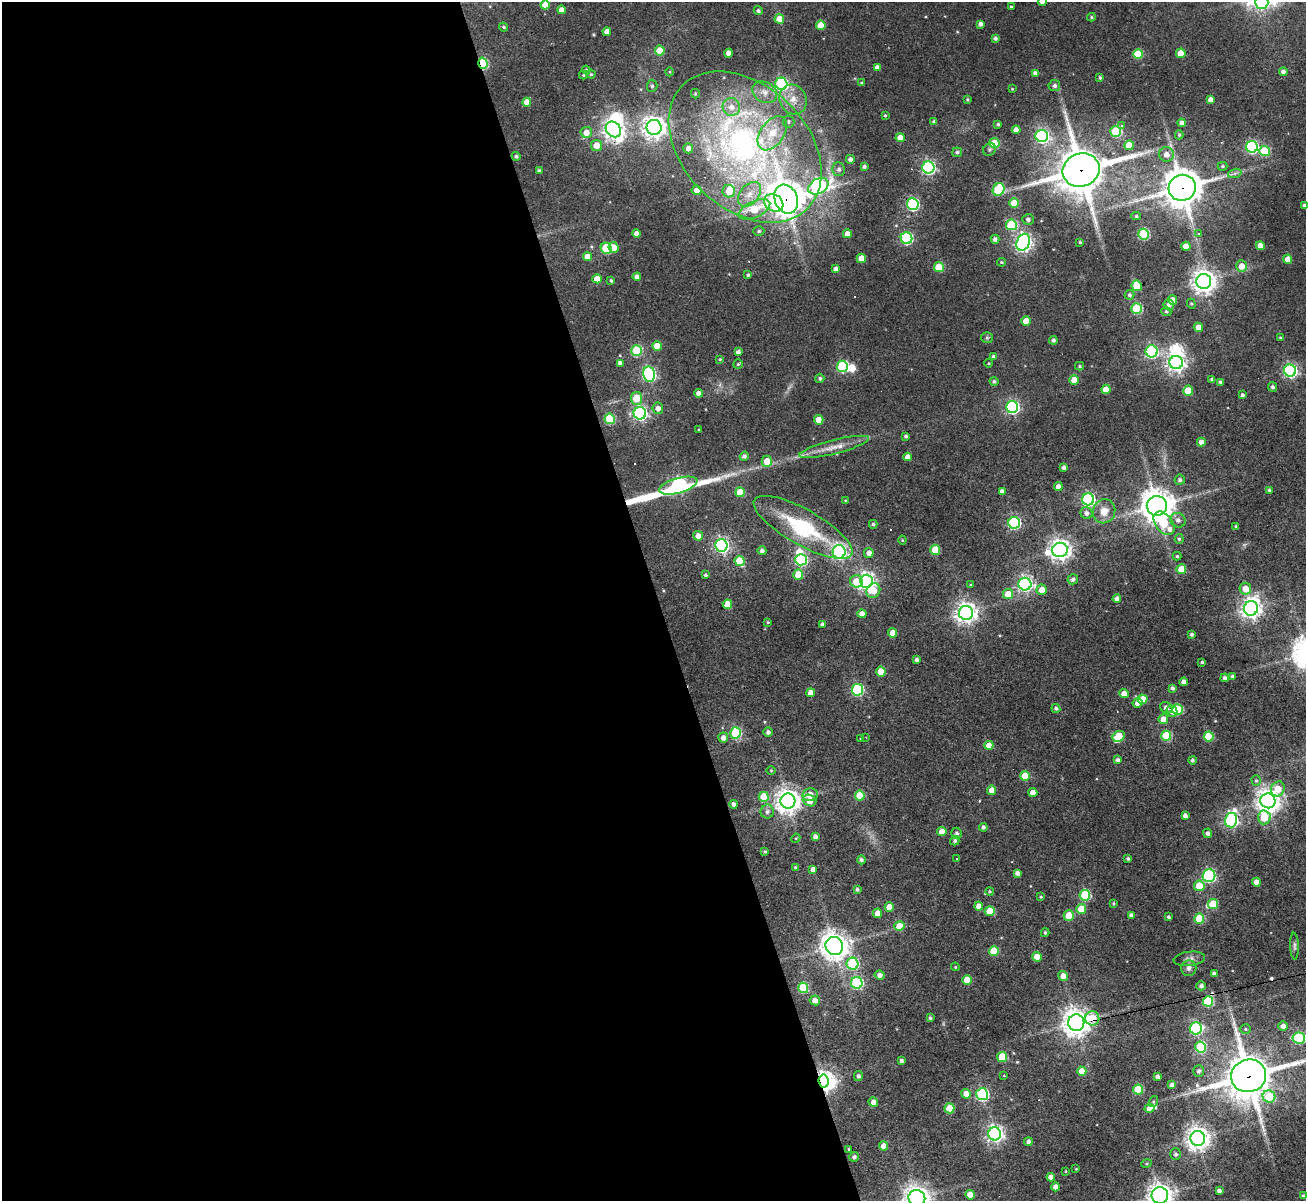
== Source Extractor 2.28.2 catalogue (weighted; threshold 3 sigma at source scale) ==
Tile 9 of 4 x 4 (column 1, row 3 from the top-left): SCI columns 1-1304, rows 1462-2660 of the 5216 x 5200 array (HDU 1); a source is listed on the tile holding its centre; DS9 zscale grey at full resolution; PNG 1308 x 1203 px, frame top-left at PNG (2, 2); each listed source drawn as its Kron ellipse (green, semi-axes under 4 px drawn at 4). Shown black and unused: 50% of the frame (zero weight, under 3 of 4 exposures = <1% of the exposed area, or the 3 px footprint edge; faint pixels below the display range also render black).
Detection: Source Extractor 2.28.2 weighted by HDU 2 'WHT'; one run over the whole footprint, this tile lists its part. Background 0.0707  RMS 0.0062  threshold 0.0277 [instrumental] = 3 sigma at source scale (4.5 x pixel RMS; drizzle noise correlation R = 1.50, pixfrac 1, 0.05/0.05 arcsec/px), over >= 5 px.
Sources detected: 363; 6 inside a brighter object's white glare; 2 cosmic-ray / hot-pixel residue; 1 long thin detection or spike segment (spike, bleed or trail) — neither listed nor drawn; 3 inside a brighter listed object's ellipse — not listed separately; the other 351 listed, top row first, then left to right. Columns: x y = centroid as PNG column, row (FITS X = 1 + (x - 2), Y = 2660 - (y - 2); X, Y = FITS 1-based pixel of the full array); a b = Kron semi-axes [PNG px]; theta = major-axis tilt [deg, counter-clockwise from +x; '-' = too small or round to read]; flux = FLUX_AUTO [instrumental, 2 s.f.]
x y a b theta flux
1042 2 4 4 - 2.9
1262 2 7 6 - 43
545 5 4 4 - 7.7
1011 7 3 2 - 0.6
561 10 4 4 - 3.7
758 11 4 4 - 1.3
1091 17 4 4 - 0.77
779 19 4 4 - 8.3
980 24 4 4 - 2.4
821 25 5 4 - 12
504 27 5 3 - 0.77
607 32 4 4 - 4.5
995 38 4 4 - 1.6
660 51 5 5 - 11
729 53 4 4 - 3.6
1181 53 5 4 - 11
1138 54 5 5 - 22
483 63 6 4 -71 37
877 67 4 4 - 2.5
586 70 4 4 - 0.76
670 72 4 3 - 0.5
1283 72 4 4 - 2.4
1035 73 4 4 - 2.1
591 74 4 4 - 0.71
583 75 4 4 - 0.67
1100 77 3 3 - 0.94
861 83 4 4 - 0.61
781 84 6 6 - 92
652 86 6 5 - 1.1
1054 86 6 5 - 1.8
1012 89 3 3 - 0.5
765 92 13 10 -30 5.4
695 94 5 3 - 0.82
793 99 15 13 -64 8.9
967 99 3 3 - 0.88
1210 100 4 4 - 3.3
527 102 4 4 - 6.7
731 107 9 9 - 5.2
885 115 3 3 - 0.73
789 122 6 6 - 1.3
934 122 4 4 - 1.2
1182 123 4 4 - 2.5
998 124 3 3 - 0.97
1121 126 4 4 - 1.6
654 127 7 7 - 450
613 129 8 7 - 340
1016 130 4 4 - 4
1116 131 5 5 - 41
586 132 6 5 - 5.9
772 133 19 11 55 15
1179 135 4 4 - 0.84
1042 136 6 6 - 120
900 138 4 4 - 7.9
994 143 5 5 - 22
1129 145 5 4 - 13
596 146 5 5 - 5.9
745 147 88 62 -44 230
1252 147 6 6 - 91
688 148 5 5 - 3.9
990 149 7 6 - 1.3
1265 151 5 5 - 31
957 152 5 5 - 1.1
1166 154 7 7 - 4.5
516 156 4 4 - 1.4
850 159 4 4 - 2.2
864 166 3 3 - 1.3
1222 166 5 4 - 0.98
928 167 6 6 - 130
839 169 7 6 - 2
1081 170 19 16 20 2100
539 171 4 4 - 1.4
1235 173 7 4 18 1.4
818 186 11 7 29 150
1182 188 14 13 - 1300
999 189 6 5 - 44
697 190 5 4 - 3.5
729 191 6 6 - 8.4
749 194 14 9 50 6.7
786 199 15 11 -68 990
774 203 10 8 -31 22
1014 203 5 5 - 15
913 204 6 5 - 88
1304 205 4 3 - 1.1
754 209 17 8 25 18
1136 216 5 4 - 0.89
1028 219 6 5 - 1.7
1011 225 5 5 - 36
759 231 5 4 - 1.1
637 233 4 4 - 4.4
847 234 4 4 - 5
1144 234 5 5 - 50
1198 234 4 3 - 1.7
907 238 6 6 - 77
995 239 4 4 - 2.1
1023 242 9 6 68 230
1080 242 3 3 - 0.71
1186 246 4 4 - 7
1260 246 4 4 - 6
613 247 5 5 - 6.9
606 248 6 5 - 37
587 256 4 4 - 7
861 258 4 4 - 9.4
1288 259 4 4 - 5.5
1001 262 4 3 - 0.77
1241 266 6 5 - 6.4
939 267 5 5 - 22
836 269 4 4 - 2.3
748 275 4 4 - 1
637 277 4 4 - 2.6
597 279 5 4 - 8.2
611 281 4 3 - 0.87
1204 281 7 7 - 520
1137 286 5 5 - 24
1129 295 5 4 - 1.4
1172 300 5 4 - 5
1191 304 5 4 - 0.84
1169 305 5 5 - 2.5
1137 309 5 5 - 44
1166 311 5 4 - 1.1
1026 321 5 4 - 9.4
1198 327 4 4 - 6.3
987 338 6 5 - 1
1280 338 3 3 - 0.7
1053 340 4 4 - 1.6
657 346 5 4 - 12
637 351 5 5 - 42
1152 351 6 6 - 98
738 352 4 4 - 2.2
993 357 4 3 - 1.2
720 359 4 3 - 0.63
620 363 4 4 - 2.2
988 363 4 3 - 0.54
1176 363 7 6 - 290
738 364 5 4 - 0.89
842 366 6 5 - 54
1079 366 4 4 - 0.92
1290 371 6 6 - 130
649 374 8 6 -78 110
820 378 4 4 - 1.1
1074 380 4 4 - 11
1212 380 4 3 - 1.3
994 381 4 4 - 1.3
1220 382 4 3 - 1
1272 387 5 4 - 1.4
1106 389 4 4 - 8.5
1188 390 5 5 - 15
699 393 4 4 - 3.4
1242 395 4 3 - 1.3
636 398 6 5 - 13
1012 407 6 6 - 120
658 408 5 5 - 3.1
640 413 6 6 - 150
610 419 5 5 - 36
819 420 5 4 - 11
699 430 3 2 - 0.65
906 436 3 3 - 1.4
1201 442 4 4 - 4.1
834 447 36 7 14 8.6
744 456 5 4 - 1.7
908 457 4 4 - 3.9
767 461 5 5 - 8.8
1064 467 4 4 - 2.1
1180 480 5 5 - 1.6
678 486 20 7 16 170
1058 487 4 4 - 3.6
1269 490 3 3 - 0.79
1002 491 4 4 - 2.1
740 492 5 4 - 13
1088 499 6 6 - 110
845 500 4 2 - 0.41
1157 506 10 10 - 960
1104 511 12 11 - 7.9
1086 513 6 5 - 2.6
1178 520 8 7 - 2.7
1014 523 6 6 - 84
1164 523 13 8 -53 23
873 524 4 4 - 1
1236 526 4 3 - 0.87
803 527 56 18 -29 51
698 536 5 5 - 5
1179 539 5 4 - 1.1
902 540 4 4 - 0.6
721 545 6 6 - 150
935 550 5 5 - 19
1060 550 8 7 - 450
762 551 4 4 - 2
839 552 6 6 - 170
869 553 5 5 - 3.5
1177 556 4 4 - 0.75
801 560 6 5 - 65
740 561 5 5 - 24
1181 569 5 5 - 10
705 575 4 4 - 1.1
798 575 5 5 - 14
1073 579 5 5 - 1.7
856 581 6 6 - 11
866 581 6 6 - 260
1025 584 6 6 - 160
971 585 4 4 - 0.61
1245 589 6 5 - 7.7
873 590 7 6 - 10
1042 590 5 5 - 7.2
1008 594 5 5 - 9.5
1117 599 4 4 - 3.3
727 604 5 4 - 11
1251 608 7 7 - 380
966 613 7 7 - 400
862 614 4 4 - 5.1
768 622 3 3 - 0.68
822 624 4 4 - 1.7
893 633 4 4 - 7.4
1191 634 3 3 - 1.2
916 660 3 3 - 1.4
1202 662 3 3 - 1
881 671 5 4 - 11
1232 677 4 4 - 1.7
1225 678 4 4 - 1.8
1184 682 4 4 - 3.4
1172 688 4 4 - 1.6
857 690 6 5 - 74
811 693 4 4 - 4.8
1124 694 4 4 - 7.9
1143 699 5 4 - 12
1137 703 5 4 - 3.5
1056 708 4 4 - 1.4
1166 708 6 5 - 3.3
1178 709 5 5 - 33
1172 711 6 5 - 4
1163 719 5 5 - 7
768 732 5 5 - 2
736 733 5 5 - 50
1119 736 6 5 - 20
1166 736 5 5 - 29
1209 736 5 5 - 26
866 737 2 2 - 0.38
723 738 5 5 - 3.6
861 739 3 3 - 0.6
989 745 4 4 - 6.6
1118 760 4 4 - 1.8
1192 760 4 4 - 1.3
771 770 5 3 - 0.53
1025 776 5 5 - 17
1256 781 5 4 - 1.1
1278 789 8 6 64 10
992 790 4 4 - 4.7
1033 793 4 4 - 4.9
810 795 8 6 10 7.4
860 796 5 5 - 20
764 797 5 5 - 15
788 801 7 7 - 580
810 801 7 5 -26 7.5
1268 801 7 7 - 540
733 804 4 4 - 2
767 812 7 6 - 2.1
1185 816 4 4 - 2.6
1264 817 7 6 - 21
1231 820 7 6 - 120
983 827 4 4 - 1.5
942 832 4 4 - 7.3
956 833 5 5 - 1.7
1208 833 5 4 - 1.9
815 837 4 4 - 2.1
796 838 5 3 - 0.55
955 841 5 4 - 1.5
765 851 4 3 - 0.88
957 859 3 3 - 0.42
1128 859 3 3 - 1
861 860 4 4 - 1.5
796 868 4 3 - 1.1
813 869 4 4 - 2.5
1017 873 4 4 - 2.3
1209 876 6 6 - 96
1256 882 4 4 - 6.6
1199 886 5 5 - 13
857 889 3 3 - 1
990 891 4 4 - 0.83
1085 895 5 5 - 43
1041 897 3 3 - 0.74
1113 903 3 3 - 0.77
1213 904 5 5 - 20
979 906 4 4 - 4.6
889 907 4 4 - 8.8
1081 909 5 5 - 12
990 911 5 5 - 15
878 913 5 4 - 4.9
1069 915 5 5 - 12
1131 915 4 3 - 1.4
1168 917 3 3 - 1.1
1199 918 5 5 - 28
899 926 5 5 - 13
1045 933 4 3 - 0.86
834 946 9 8 - 640
1294 946 13 4 -88 1.4
994 951 5 5 - 22
1037 957 5 4 - 11
1189 959 16 7 6 3.2
852 964 6 6 - 54
955 967 4 4 - 0.62
1189 968 8 7 - 3.1
1214 974 4 4 - 2
880 975 5 4 - 2.8
1063 976 5 4 - 5.5
967 980 5 5 - 15
857 983 6 5 - 75
1201 986 5 4 - 1.9
803 988 5 5 - 38
815 1000 5 5 - 4.4
1208 1001 5 5 - 44
930 1018 4 3 - 1.1
1092 1018 7 7 - 15
1076 1023 8 8 - 710
1283 1026 5 4 - 3.3
1196 1028 6 6 - 90
1245 1029 5 4 - 0.92
1299 1038 6 5 - 66
1200 1047 5 5 - 48
1002 1057 5 5 - 27
901 1061 4 3 - 1.7
1082 1071 4 4 - 8.1
1199 1071 6 5 - 1.6
858 1076 5 4 - 1.6
1004 1076 4 2 - 0.39
1249 1076 18 16 19 1900
1158 1077 4 3 - 1.9
824 1081 6 5 - 340
1172 1085 4 4 - 2.8
1138 1090 5 5 - 28
966 1094 5 4 - 4.8
982 1094 6 6 - 92
1269 1097 6 6 - 28
1153 1101 5 3 - 0.58
873 1102 4 4 - 4.1
949 1108 5 5 - 17
1149 1108 5 4 - 3.6
995 1134 6 6 - 220
1198 1138 7 7 - 530
1028 1142 4 4 - 1.9
884 1146 4 4 - 6.9
849 1149 3 2 - 0.58
1176 1154 6 5 - 1.4
854 1157 5 4 - 1.5
1146 1164 5 3 - 0.69
1076 1169 4 3 - 0.51
1066 1171 4 2 - 0.45
1051 1177 4 4 - 4
1056 1187 4 4 - 4.2
1219 1191 4 4 - 2.5
970 1195 5 4 - 7.8
1160 1195 8 8 - 500
1303 1196 3 3 - 0.96
917 1198 8 8 - 620
Overlapping masked pixels (flux is a lower limit): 9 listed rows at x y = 483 63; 613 129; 1081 170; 1182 188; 786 199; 1208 1001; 1092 1018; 1249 1076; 824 1081
Isophote crosses this tile's border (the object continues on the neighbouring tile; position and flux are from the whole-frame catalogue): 7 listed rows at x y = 1042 2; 1262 2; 545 5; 1304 205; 1249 1076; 1160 1195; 917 1198